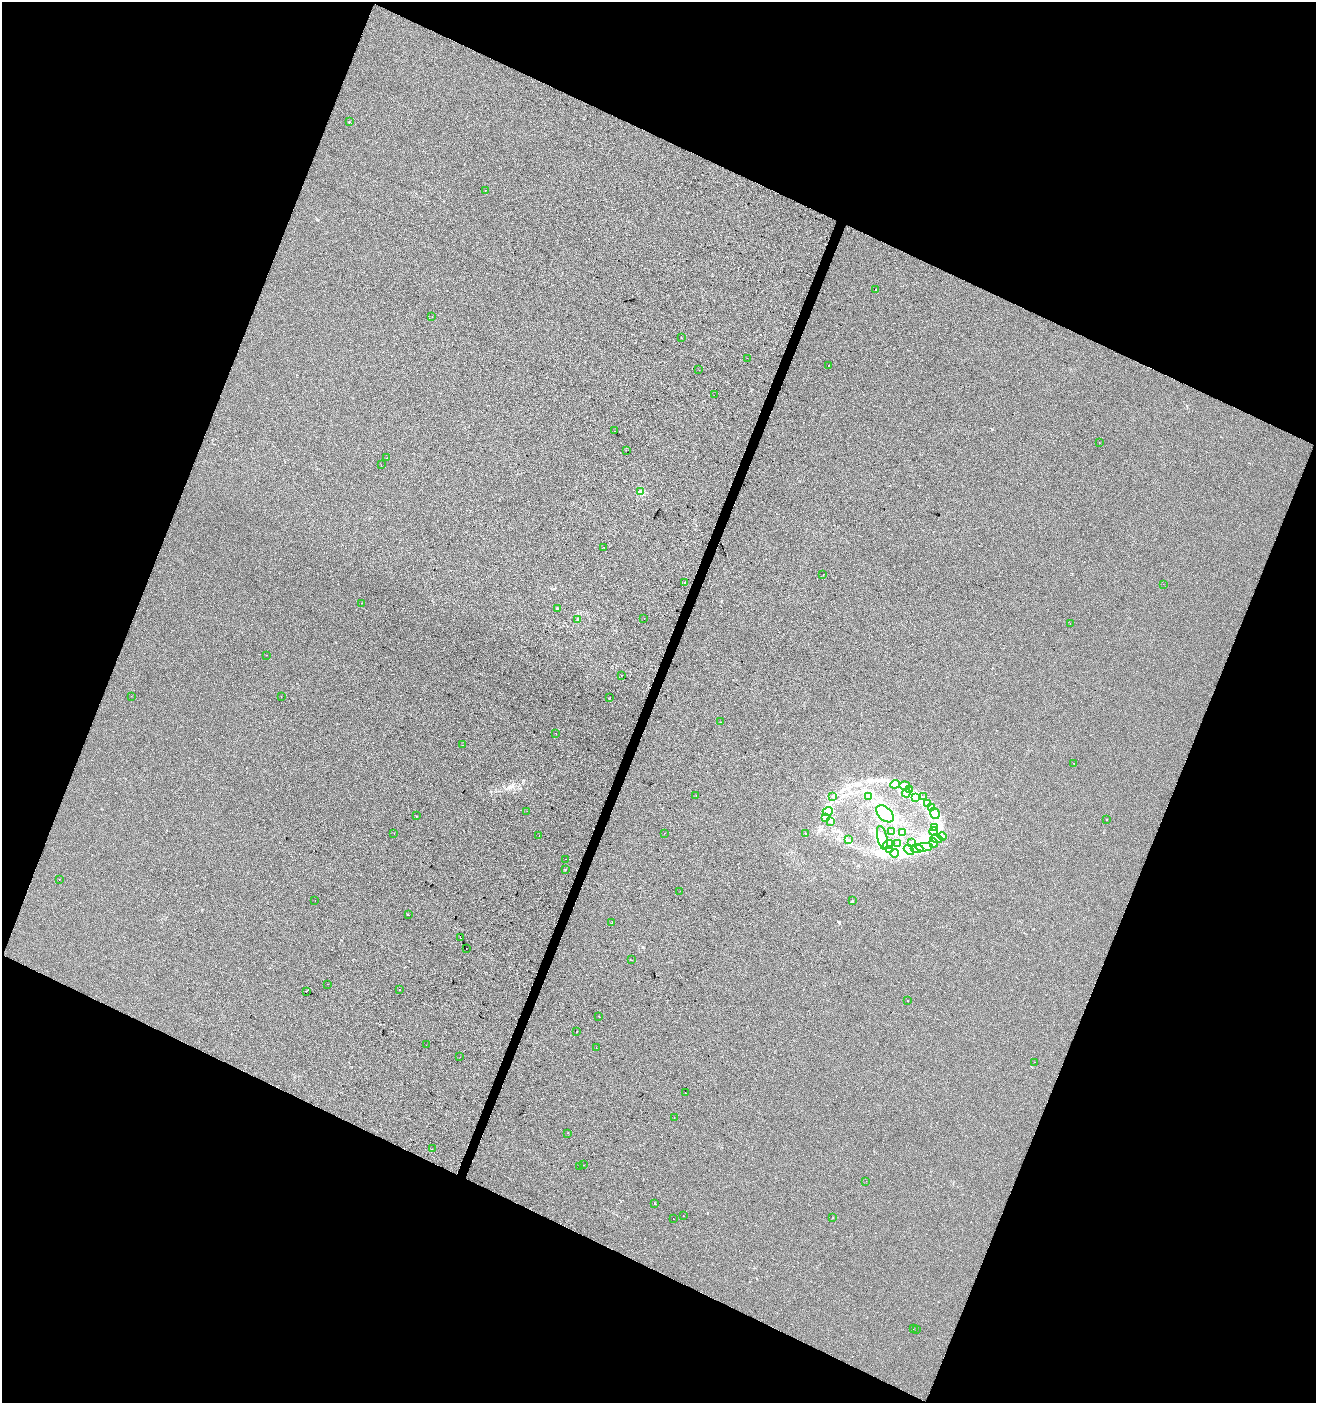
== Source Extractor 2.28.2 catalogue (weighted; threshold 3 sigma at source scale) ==
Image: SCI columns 274-5527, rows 1-5603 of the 5735 x 5610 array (HDU 1 of 3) = the unmasked area's bounding box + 8 px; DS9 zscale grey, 4 x 4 block average (1 PNG px = mean of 4 x 4 image px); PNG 1318 x 1405 px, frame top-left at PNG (2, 2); each listed source drawn as its Kron ellipse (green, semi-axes under 4 px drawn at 4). Shown black and unused: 43% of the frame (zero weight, under 2 of 3 exposures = <1% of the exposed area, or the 3 px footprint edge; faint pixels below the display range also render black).
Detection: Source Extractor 2.28.2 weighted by HDU 2 'WHT'. Background -2.92e-04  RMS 0.0055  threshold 0.025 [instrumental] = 3 sigma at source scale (4.5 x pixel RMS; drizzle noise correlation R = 1.50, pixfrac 1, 0.0396/0.0396 arcsec/px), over >= 5 px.
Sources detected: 141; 19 inside a brighter object's white glare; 10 cosmic-ray / hot-pixel residue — neither listed nor drawn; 1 coinciding with a brighter row at this scale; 4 inside a brighter listed object's ellipse — not listed separately; the other 107 listed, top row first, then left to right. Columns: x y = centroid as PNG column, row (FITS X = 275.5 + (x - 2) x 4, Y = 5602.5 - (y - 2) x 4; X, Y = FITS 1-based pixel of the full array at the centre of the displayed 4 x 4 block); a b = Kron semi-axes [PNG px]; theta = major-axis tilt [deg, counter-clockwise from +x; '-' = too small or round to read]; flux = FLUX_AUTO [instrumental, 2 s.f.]
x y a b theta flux
349 122 2 2 - 1.2
485 190 2 2 - 1.3
875 290 2 2 - 2.5
432 317 2 2 - 1.9
681 338 2 2 - 1.3
747 358 2 2 - 0.61
828 365 2 2 - 2.1
699 370 2 2 - 0.58
714 395 2 2 - 1.4
615 431 2 2 - 1.7
1099 442 2 2 - 0.75
626 450 2 2 - 1.7
386 458 2 2 - 1.5
381 465 2 2 - 0.45
641 492 2 2 - 84
604 547 2 2 - 0.62
823 575 2 2 - 0.77
685 582 2 2 - 27
1163 584 2 2 - 1.2
361 603 2 2 - 2.7
558 608 2 2 - 8.1
577 619 2 2 - 1.3
644 619 2 2 - 2.2
1070 624 2 2 - 1.1
266 655 2 2 - 0.72
621 675 2 2 - 3.9
131 696 2 2 - 0.4
281 697 2 2 - 2.2
610 698 2 2 - 3
720 722 2 2 - 0.74
556 733 2 2 - 2.6
463 745 2 2 - 0.68
1074 764 2 2 - 2.6
895 784 5 4 - 9.8
905 786 5 4 - 14
910 790 3 3 - 9.8
906 793 4 3 - 6.9
696 795 2 2 - 0.56
832 796 2 2 - 1.1
868 797 3 3 - 4
916 797 4 3 - 7.3
924 797 2 2 - 1.3
928 803 3 2 - 3
932 808 4 3 - 7.7
527 811 2 2 - 2.1
828 812 5 4 - 12
935 813 6 4 -71 18
885 814 10 6 -44 41
416 816 2 2 - 1.2
825 817 4 3 - 5.7
1107 820 2 2 - 0.88
830 821 3 2 - 3.3
934 827 3 2 - 2.3
892 831 2 2 - 1.3
934 831 4 4 - 8.6
394 833 2 2 - 0.4
664 833 2 2 - 8.4
806 833 2 2 - 0.95
902 833 2 2 - 3
539 836 2 2 - 6.4
942 836 4 2 - 5.1
882 838 12 5 -77 48
936 839 6 3 -14 11
849 840 2 2 - 1.8
898 843 2 2 - 2.1
912 843 2 2 - 1.2
934 843 4 3 - 7.9
888 845 5 3 - 13
924 847 8 3 4 22
890 849 3 2 - 4.9
917 849 6 4 -3 23
909 850 6 4 -41 13
895 853 4 2 - 6.6
565 859 2 2 - 0.64
565 869 2 2 - 1.5
59 879 2 2 - 3.4
680 891 2 2 - 2.2
315 901 2 2 - 1.1
852 901 2 2 - 1.4
409 915 2 2 - 0.48
612 923 2 2 - 1.5
460 938 2 2 - 3.4
466 948 2 2 - 0.48
632 960 2 2 - 3.4
328 984 2 2 - 0.43
399 990 2 2 - 2.7
306 991 2 2 - 78
907 1001 2 2 - 1
599 1017 2 2 - 0.81
577 1032 2 2 - 1.6
426 1045 2 2 - 3.7
596 1047 2 2 - 3.5
460 1057 2 2 - 0.43
1034 1062 2 2 - 1.1
685 1093 2 2 - 1.6
674 1117 2 2 - 1.7
567 1133 2 2 - 0.9
432 1149 2 2 - 1.5
583 1165 2 2 - 0.61
580 1167 2 2 - 11
866 1181 2 2 - 0.49
655 1203 2 2 - 7.9
683 1216 2 2 - 1.8
833 1218 2 2 - 0.82
673 1219 2 2 - 0.85
913 1328 2 2 - 0.5
917 1330 2 2 - 3
Diffuse or blended objects may show on this block-average render without a row.